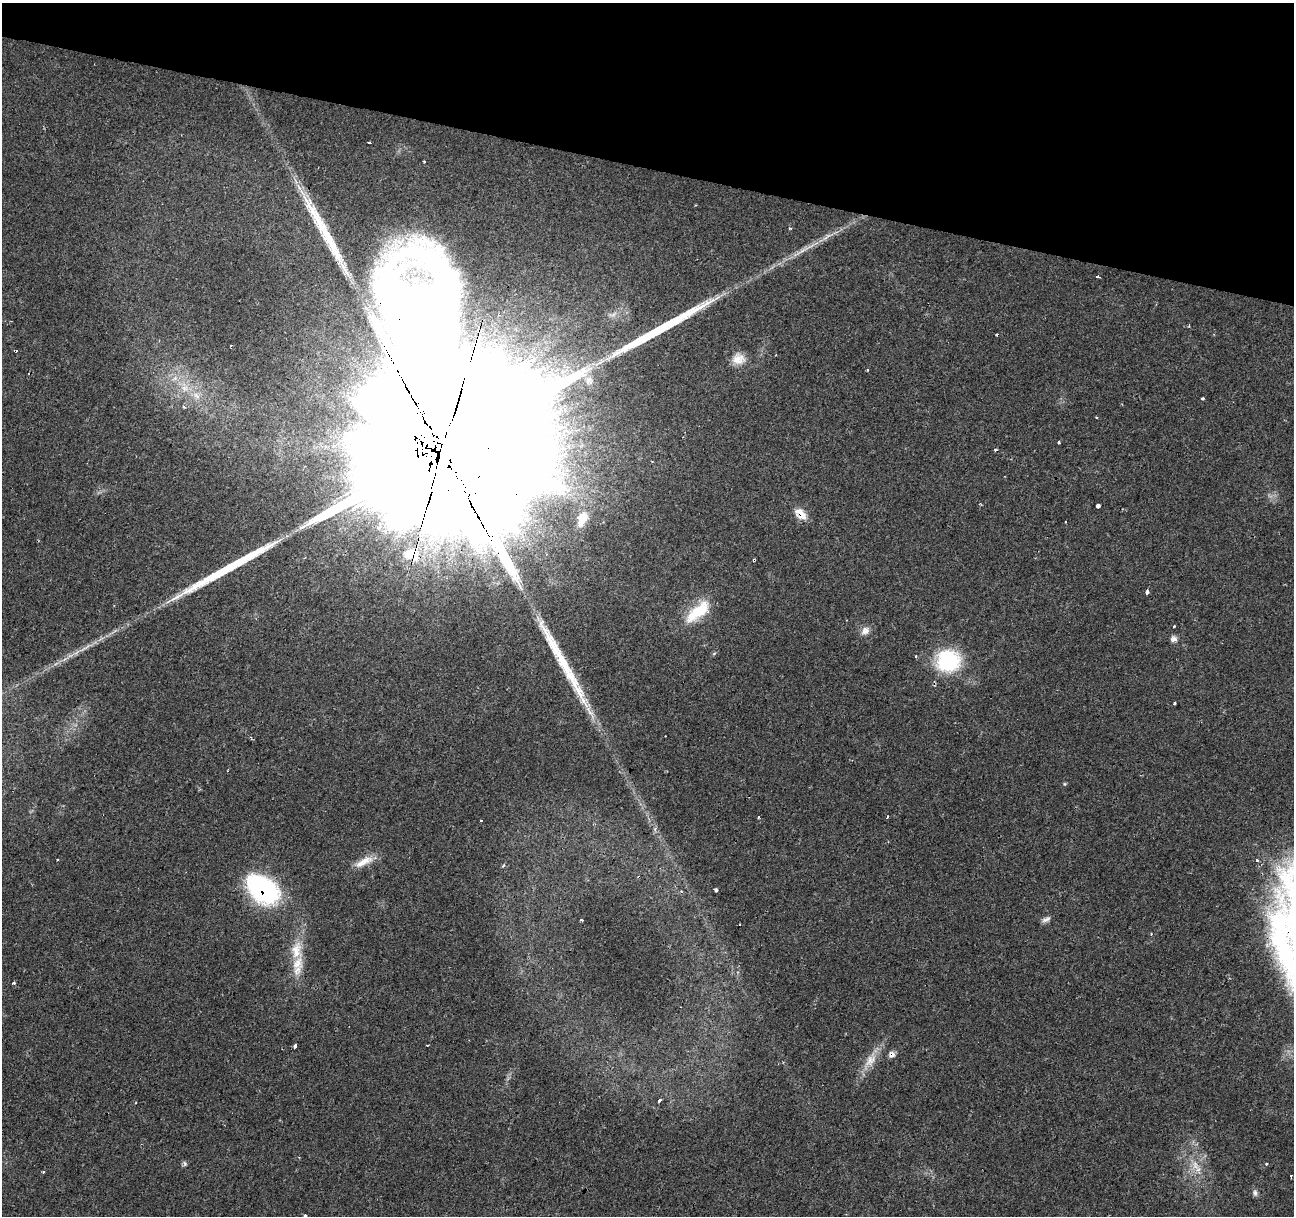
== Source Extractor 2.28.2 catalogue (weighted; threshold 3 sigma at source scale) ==
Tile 2 of 4 x 4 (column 2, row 1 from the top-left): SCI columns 1293-2584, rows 3859-5072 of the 5172 x 5351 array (HDU 1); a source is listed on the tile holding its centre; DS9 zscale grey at full resolution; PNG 1296 x 1218 px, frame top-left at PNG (2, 3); no overlay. Shown black and unused: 14% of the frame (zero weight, under 2 of 3 exposures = <1% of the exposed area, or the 3 px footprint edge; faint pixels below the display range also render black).
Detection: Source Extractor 2.28.2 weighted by HDU 2 'WHT'; one run over the whole footprint, this tile lists its part. Background 0.0242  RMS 0.004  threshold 0.0181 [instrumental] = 3 sigma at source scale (4.5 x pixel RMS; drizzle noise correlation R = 1.50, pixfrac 1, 0.0396/0.0396 arcsec/px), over >= 5 px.
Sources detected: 71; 2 inside a brighter object's white glare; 8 cosmic-ray / hot-pixel residue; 5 long thin detections or spike segments (spike, bleed or trail) — not listed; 2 inside a brighter listed object's ellipse — not listed separately; the other 54 listed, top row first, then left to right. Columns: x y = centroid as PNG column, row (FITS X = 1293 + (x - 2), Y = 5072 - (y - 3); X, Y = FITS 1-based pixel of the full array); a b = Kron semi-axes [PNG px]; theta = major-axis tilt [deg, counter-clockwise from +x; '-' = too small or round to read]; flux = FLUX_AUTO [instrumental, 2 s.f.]
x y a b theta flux
369 142 3 3 - 1
424 161 3 3 - 0.9
790 228 4 3 - 0.44
1097 277 4 3 - 2.5
738 359 17 15 4 5
867 370 3 3 - 0.51
185 388 11 11 - 4.4
196 396 12 6 -45 2.8
1202 399 3 3 - 2.2
1096 417 4 2 - 0.33
1059 442 3 3 - 1.4
995 449 4 2 - 0.46
444 452 80 47 78 66000
1098 506 4 4 - 3
800 514 16 10 -44 5.1
582 519 23 12 69 6.4
1066 522 2 2 - 0.27
411 554 25 18 -6 12
1147 591 4 3 - 4.2
698 611 36 15 39 15
1174 626 3 3 - 0.57
865 631 12 10 43 2.5
1174 639 9 8 - 1.7
714 653 6 3 20 0.51
916 656 3 3 - 0.63
948 661 24 23 - 31
1174 703 4 3 - 1
1064 784 6 4 90 0.45
887 817 3 2 - 0.53
481 821 3 3 - 0.61
363 862 29 9 26 5.4
503 865 5 3 - 0.5
639 877 3 3 - 2.7
263 889 35 22 -41 60
716 890 3 3 - 6.1
681 892 3 3 - 1.4
1045 919 11 6 27 1.5
581 920 3 3 - 0.47
1280 929 86 25 -81 41
1151 934 3 3 - 0.42
297 950 28 16 86 10
14 983 4 3 - 0.55
295 1046 4 3 - 2.9
892 1054 8 7 - 1.8
871 1060 24 12 57 6.3
659 1100 3 3 - 17
136 1102 3 3 - 0.36
185 1164 7 5 -62 0.83
1266 1164 3 3 - 0.73
1195 1165 15 9 -54 4.4
43 1172 3 3 - 0.55
1291 1176 3 2 - 1.6
1255 1193 9 7 -76 1.2
305 1216 3 3 - 2.3
Overlapping masked pixels (flux is a lower limit): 7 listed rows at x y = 444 452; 800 514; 411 554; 639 877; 263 889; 1280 929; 892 1054
Isophote crosses this tile's border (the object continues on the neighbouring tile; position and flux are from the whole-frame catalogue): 1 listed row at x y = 305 1216